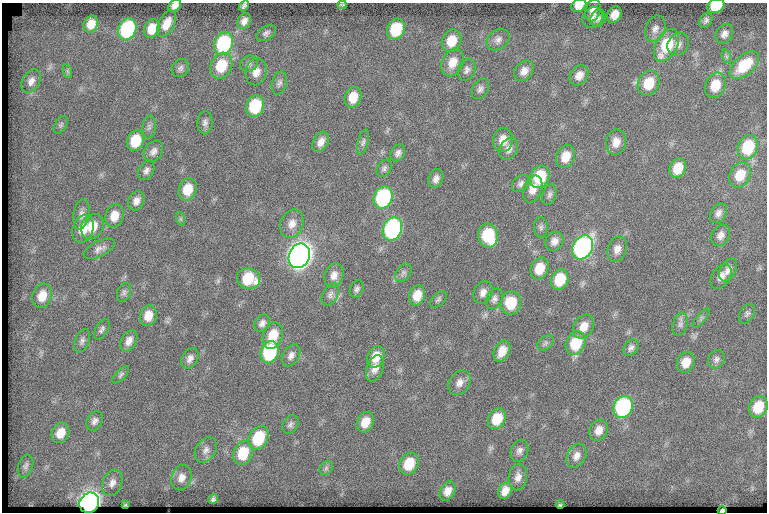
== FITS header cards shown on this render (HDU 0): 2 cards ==
NAXIS1  =                  765
NAXIS2  =                  510

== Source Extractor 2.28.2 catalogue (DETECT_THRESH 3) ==
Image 765 x 510 px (HDU 0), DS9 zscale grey, 1 PNG px = 1 image px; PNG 769 x 514 px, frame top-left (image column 1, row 510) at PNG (2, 3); each listed source drawn as its Kron ellipse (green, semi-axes under 4 px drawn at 4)
Background 119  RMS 7.5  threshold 22.6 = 3 sigma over >= 5 px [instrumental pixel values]
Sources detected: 148; all 148 listed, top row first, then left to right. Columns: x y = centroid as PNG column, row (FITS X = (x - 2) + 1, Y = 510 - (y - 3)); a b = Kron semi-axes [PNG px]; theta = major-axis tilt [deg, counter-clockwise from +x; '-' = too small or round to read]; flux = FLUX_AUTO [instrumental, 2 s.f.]
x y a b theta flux
342 5 4 3 - 790
175 6 7 5 38 2600
244 6 6 4 54 1200
579 6 8 6 30 5100
716 6 9 7 24 17000
593 10 11 7 74 2900
614 15 9 6 61 5300
593 17 11 9 42 2700
598 18 9 7 63 2000
706 20 8 6 59 1600
244 21 8 6 59 2800
91 24 9 7 65 6700
166 24 14 8 62 6100
127 29 11 8 67 55000
152 29 9 7 68 8800
396 29 11 8 63 22000
655 29 14 9 69 3100
266 33 11 6 32 1700
724 34 10 8 59 2600
498 40 12 9 39 2700
451 41 11 9 65 10000
224 44 11 9 67 53000
678 44 12 10 55 3100
667 45 18 10 61 23000
726 56 7 4 -71 1100
453 62 14 10 65 7100
249 64 9 8 - 1800
744 65 18 9 42 17000
221 66 13 10 65 16000
180 68 9 8 - 1800
467 70 11 8 69 2200
67 71 7 4 -71 1000
524 71 11 8 50 4100
256 72 13 10 77 4900
579 75 11 8 53 4300
31 81 12 8 59 3200
279 83 12 7 74 2000
649 83 13 10 64 14000
715 85 13 10 67 11000
480 89 11 8 58 2100
353 97 10 8 70 9000
255 106 11 8 68 25000
205 123 11 7 88 2100
61 125 10 6 59 1200
149 127 11 6 84 1900
503 140 12 10 81 6200
135 141 10 8 67 15000
321 142 11 7 61 3900
363 142 13 5 76 1500
616 142 13 10 81 5000
748 147 12 9 67 25000
509 149 12 8 58 3300
153 151 12 8 55 2800
398 153 9 7 60 2100
566 156 12 9 67 7800
384 168 9 6 55 1500
678 168 10 8 65 10000
146 170 10 7 60 2100
740 175 13 10 61 10000
540 177 12 9 63 22000
436 179 10 7 68 2600
521 184 10 7 43 1900
187 189 11 8 68 10000
533 189 14 9 69 5300
549 194 11 6 74 1700
383 197 11 9 67 60000
136 201 10 7 68 3100
718 213 10 7 59 2400
81 214 15 8 80 3000
114 216 12 9 73 7100
181 219 7 4 -71 750
292 224 15 11 66 4700
92 226 13 10 57 9700
541 227 10 7 -89 1600
83 229 14 10 72 7300
392 229 12 9 67 89000
488 235 12 9 -78 25000
721 235 11 9 59 3100
554 241 10 8 51 3200
583 247 13 9 61 150000
99 249 17 8 26 3000
617 249 13 9 71 3900
299 256 12 10 66 520000
539 269 11 8 69 10000
728 270 12 7 61 3000
403 273 10 7 51 1700
334 275 12 9 71 3900
721 276 13 9 58 3800
248 279 12 10 -15 20000
560 280 10 8 66 16000
357 289 9 6 66 1600
124 292 10 6 69 1600
483 293 12 9 65 3200
330 294 12 7 60 2200
417 295 10 8 71 7600
42 296 12 9 70 8200
438 299 10 6 45 1200
494 299 11 7 61 2100
511 303 11 10 - 15000
747 314 11 7 59 1600
148 316 10 8 72 6900
701 318 12 4 50 1300
262 323 9 7 55 2300
680 324 12 7 73 2200
583 327 12 9 59 5900
102 329 11 6 60 1600
273 336 14 9 72 12000
82 341 12 7 68 1900
129 341 11 7 62 3700
546 343 9 6 42 1500
576 343 12 9 65 19000
631 348 9 6 52 1900
502 351 11 7 62 6300
270 352 11 9 69 42000
291 355 12 8 58 2600
376 357 11 8 67 8200
190 358 11 7 61 2800
716 359 10 8 57 2000
686 362 10 8 66 6700
375 368 14 8 68 4000
121 375 11 5 45 1200
459 383 13 10 56 3900
623 407 11 9 64 68000
758 407 11 9 64 13000
497 419 11 8 61 12000
95 421 10 7 61 2400
365 422 11 8 62 7500
290 424 10 7 57 1700
599 430 11 8 64 4800
60 433 10 8 62 7500
258 438 12 9 62 24000
206 450 13 9 57 3200
519 451 11 8 71 2400
243 453 12 9 69 18000
576 456 13 9 61 3700
409 464 11 9 61 14000
25 466 12 7 73 1900
326 468 7 6 - 1300
518 477 13 9 81 3700
181 478 13 10 69 4400
112 483 14 9 65 3200
448 491 10 7 62 4300
505 491 8 6 63 4600
213 499 5 4 - 1300
89 503 10 9 - 300000
125 505 3 2 - 430
560 505 4 2 - 560
722 511 4 3 - 1100
At the frame edge (FLAGS 8, measured only in part): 5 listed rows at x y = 175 6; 244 6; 579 6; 716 6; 722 511